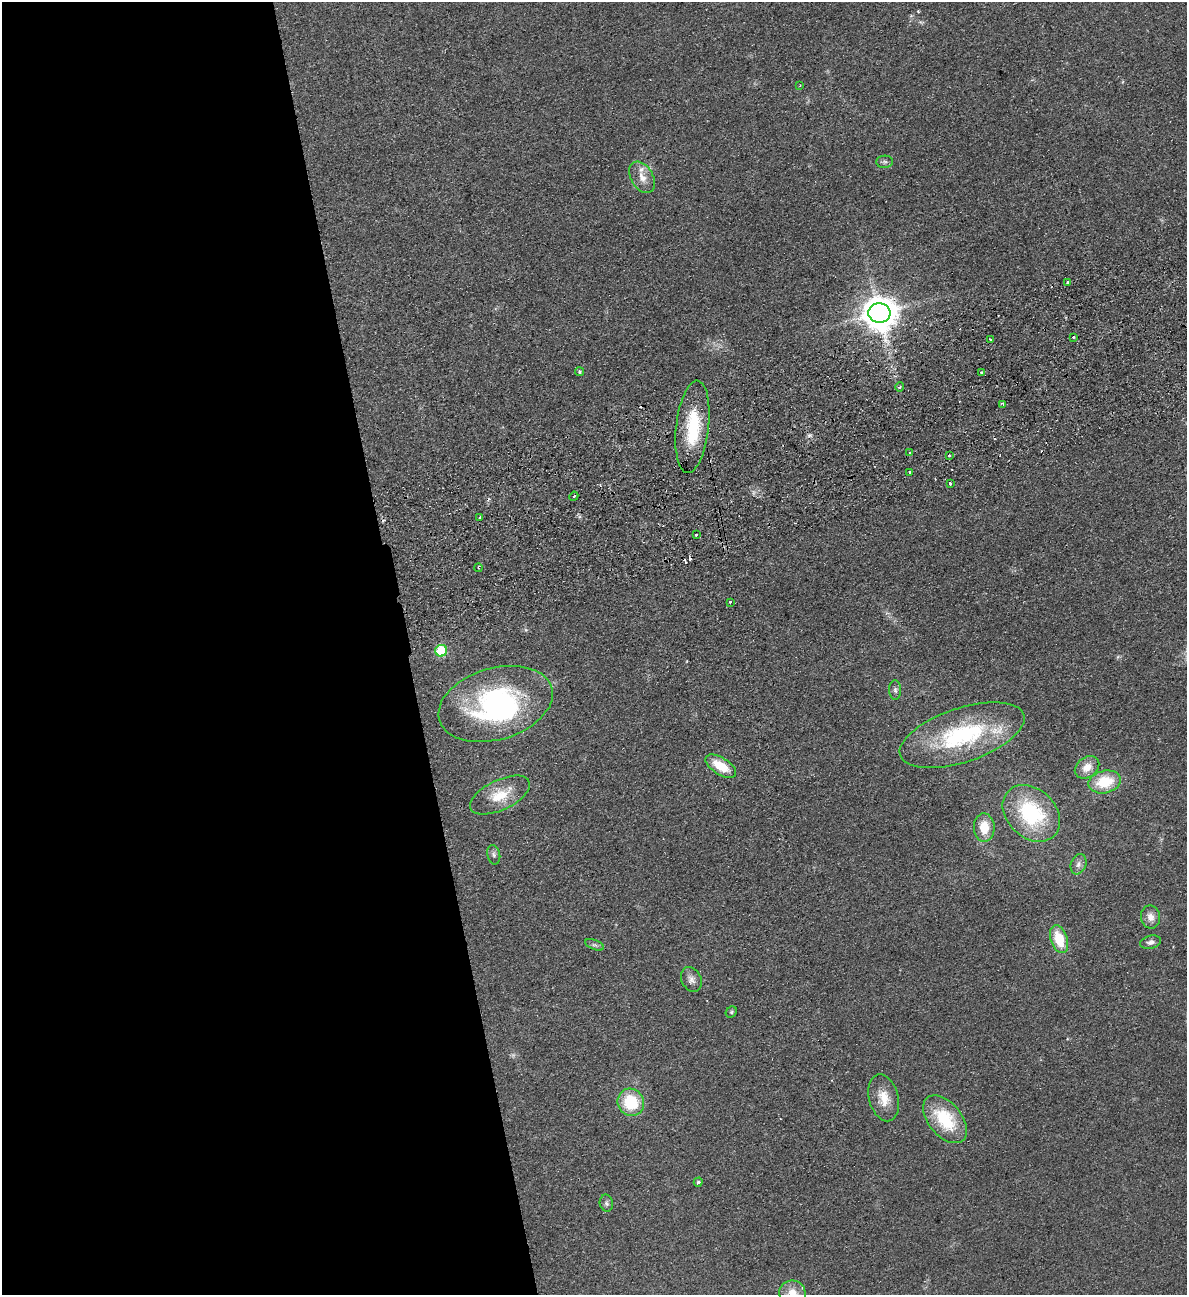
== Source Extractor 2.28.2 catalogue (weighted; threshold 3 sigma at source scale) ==
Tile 9 of 4 x 4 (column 1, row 3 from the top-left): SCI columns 286-1470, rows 1350-2642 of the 5189 x 5283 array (HDU 1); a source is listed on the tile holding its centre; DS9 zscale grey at full resolution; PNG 1189 x 1297 px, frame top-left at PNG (2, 2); each listed source drawn as its Kron ellipse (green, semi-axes under 4 px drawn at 4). Shown black and unused: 34% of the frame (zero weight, under 2 of 3 exposures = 3% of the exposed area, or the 3 px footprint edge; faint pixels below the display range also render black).
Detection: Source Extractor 2.28.2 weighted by HDU 2 'WHT'; one run over the whole footprint, this tile lists its part. Background 0.0822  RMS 0.0093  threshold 0.0419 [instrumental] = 3 sigma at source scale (4.5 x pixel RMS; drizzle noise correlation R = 1.50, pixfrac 1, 0.05/0.05 arcsec/px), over >= 5 px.
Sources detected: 56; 1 too faint to see at this stretch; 2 inside a brighter object's white glare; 7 cosmic-ray / hot-pixel residue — neither listed nor drawn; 1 inside a brighter listed object's ellipse — not listed separately; the other 45 listed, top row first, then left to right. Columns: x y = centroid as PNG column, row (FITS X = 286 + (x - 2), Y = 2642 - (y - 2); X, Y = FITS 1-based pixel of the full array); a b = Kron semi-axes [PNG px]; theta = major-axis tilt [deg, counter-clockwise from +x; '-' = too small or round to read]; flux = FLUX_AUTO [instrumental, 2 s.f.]
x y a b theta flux
800 85 4 2 - 0.6
885 162 8 6 2 2.3
642 177 17 11 -59 9.8
1068 282 4 3 - 8.8
879 313 11 10 - 2000
1073 337 3 3 - 4.8
990 340 3 3 - 2.7
580 372 4 4 - 1.6
981 372 4 2 - 1.2
900 387 4 4 - 1.4
1003 404 4 3 - 2.3
692 427 46 16 83 46
910 453 3 2 - 2.3
949 456 3 3 - 1.9
910 472 3 3 - 1.8
950 483 3 3 - 3.4
574 496 4 3 - 1.1
480 517 3 2 - 0.85
696 535 3 3 - 2.5
479 568 4 3 - 1
730 602 3 3 - 1.7
441 651 6 6 - 54
895 690 10 6 -89 2.8
496 704 59 35 16 170
962 735 65 27 18 100
721 766 17 8 -32 22
1087 767 13 10 36 11
1105 782 16 11 12 30
500 795 32 15 26 24
1031 813 32 24 -44 80
984 828 14 10 -87 17
494 855 10 6 -79 2.7
1078 864 10 7 70 4.1
1150 917 11 9 -78 7
1059 939 14 8 -71 27
1150 942 11 6 15 3.4
594 945 10 5 -20 2.5
691 979 13 9 -63 5.3
731 1012 6 5 - 1.4
884 1098 24 14 -75 16
631 1102 14 13 - 39
945 1119 28 16 -50 45
698 1182 4 4 - 1.5
606 1203 8 6 -79 2.5
792 1293 13 12 - 11
Isophote crosses this tile's border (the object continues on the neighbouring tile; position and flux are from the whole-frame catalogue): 1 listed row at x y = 792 1293